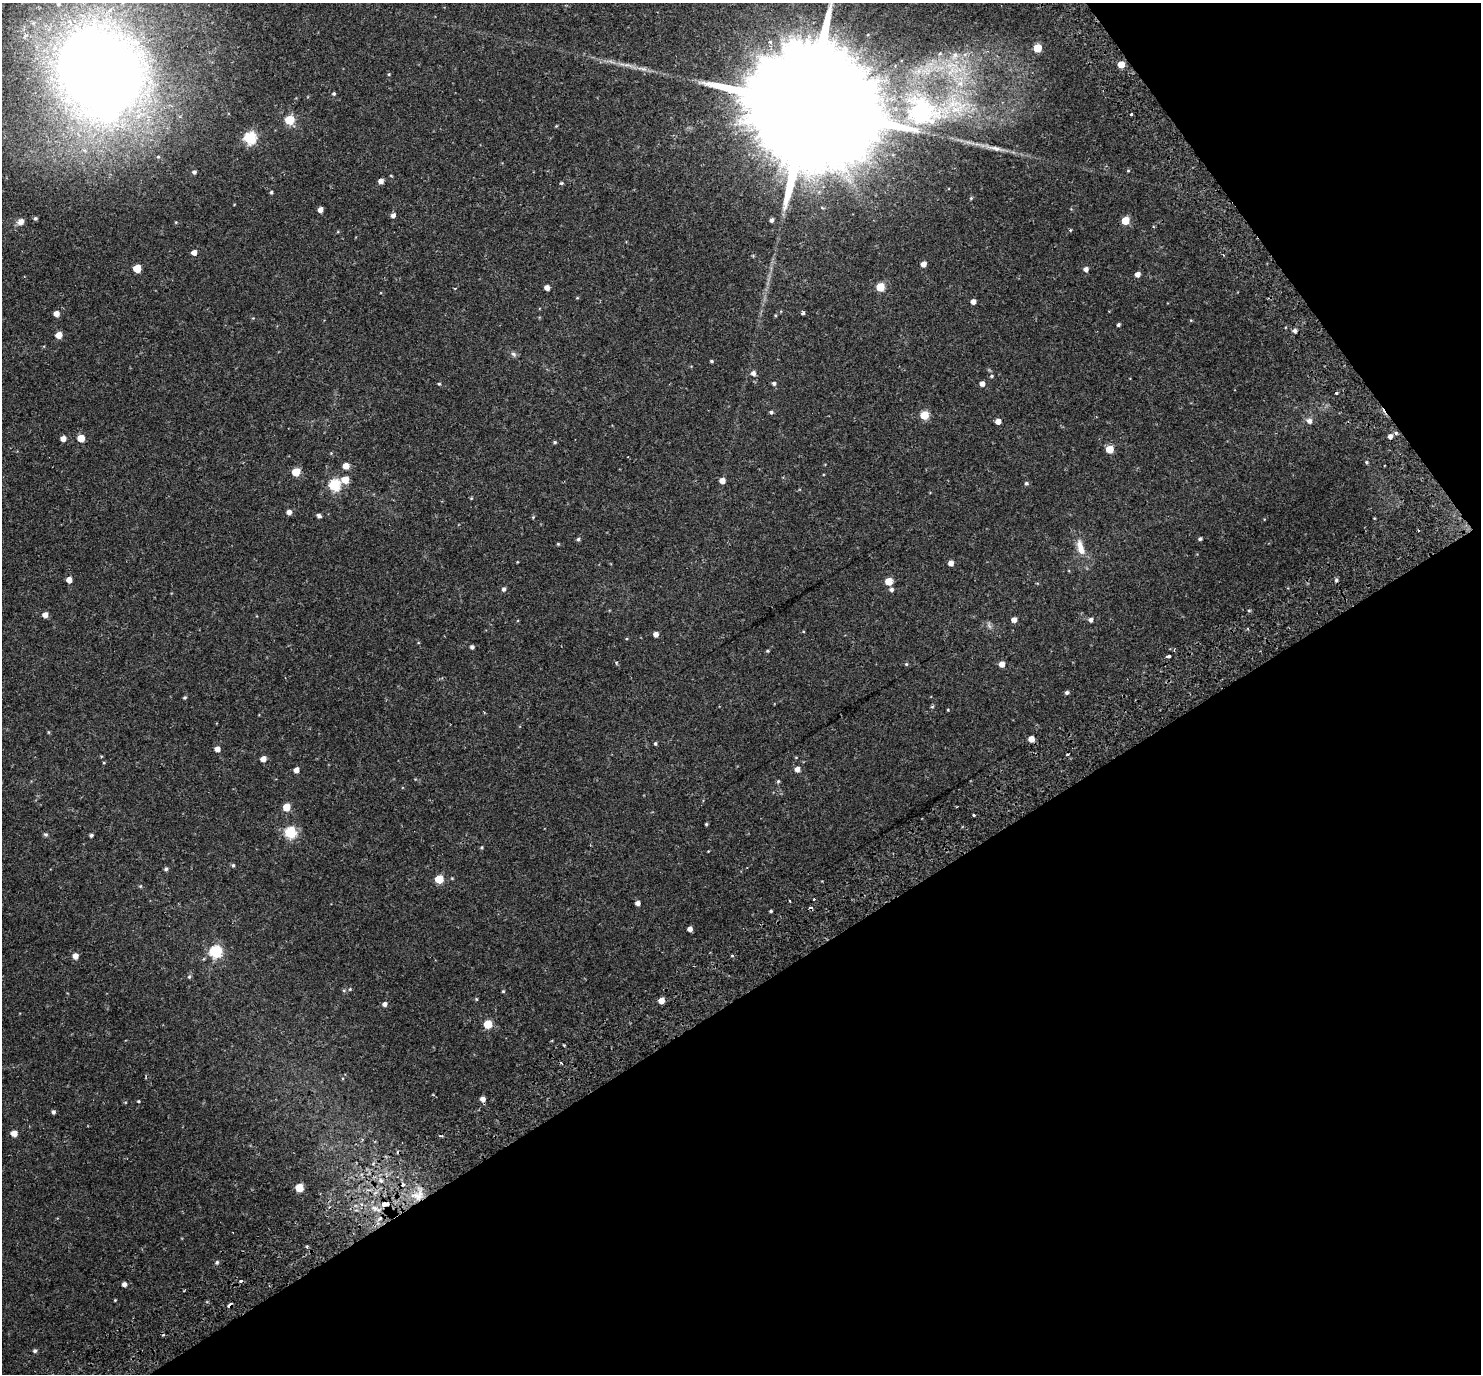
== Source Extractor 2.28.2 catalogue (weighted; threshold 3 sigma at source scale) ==
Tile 12 of 4 x 4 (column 4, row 3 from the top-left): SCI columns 4507-5985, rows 1591-2962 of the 6057 x 5985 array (HDU 1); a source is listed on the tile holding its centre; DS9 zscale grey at full resolution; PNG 1483 x 1376 px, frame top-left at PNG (2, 3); no overlay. Shown black and unused: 33% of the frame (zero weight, under 2 of 3 exposures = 5% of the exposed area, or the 3 px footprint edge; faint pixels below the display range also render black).
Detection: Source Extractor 2.28.2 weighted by HDU 2 'WHT'; one run over the whole footprint, this tile lists its part. Background 0.106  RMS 0.0059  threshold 0.0263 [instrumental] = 3 sigma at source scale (4.5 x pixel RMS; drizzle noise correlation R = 1.50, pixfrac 1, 0.0396/0.0396 arcsec/px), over >= 5 px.
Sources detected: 157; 2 too faint to see at this stretch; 1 inside a brighter object's white glare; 5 cosmic-ray / hot-pixel residue — not listed; the other 149 listed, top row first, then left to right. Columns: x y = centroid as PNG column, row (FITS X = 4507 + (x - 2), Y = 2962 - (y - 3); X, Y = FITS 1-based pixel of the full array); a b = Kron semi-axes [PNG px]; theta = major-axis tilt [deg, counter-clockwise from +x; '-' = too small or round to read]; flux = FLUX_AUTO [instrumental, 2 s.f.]
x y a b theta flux
58 4 8 7 - 2
770 42 6 6 - 1.4
1037 48 5 5 - 19
955 56 15 9 52 6.4
1121 65 5 5 - 8.6
642 69 16 6 -10 3.1
100 70 73 66 -61 890
389 74 4 3 - 0.46
960 83 30 12 -37 17
334 94 4 4 - 0.8
807 107 77 27 32 36000
921 112 23 11 9 200
1131 114 3 3 - 1.4
289 120 5 5 - 30
556 126 4 3 - 0.45
250 138 6 6 - 67
995 148 25 6 -13 4.3
1128 170 5 3 - 0.45
194 172 5 5 - 1.4
391 176 4 3 - 0.42
381 181 5 4 - 3.1
561 183 4 3 - 0.96
271 192 4 4 - 0.87
971 198 5 4 - 0.54
320 210 4 4 - 3
393 215 5 4 - 2.1
35 219 5 4 - 1
772 220 4 3 - 1.5
21 221 8 6 31 3.4
1125 221 5 5 - 15
1070 230 3 3 - 0.7
194 252 5 5 - 3
923 264 5 4 - 3.9
137 268 5 5 - 13
1086 269 5 4 - 2.5
1137 274 5 4 - 3
547 287 4 4 - 3.2
880 287 5 5 - 21
455 288 4 2 - 0.39
577 298 5 3 - 0.42
973 302 4 4 - 3
56 313 5 5 - 3.9
803 313 3 3 - 1.8
775 315 5 3 - 0.51
1118 325 4 3 - 1
1295 331 5 4 - 1.5
59 335 5 5 - 6.7
513 354 9 6 -40 1.3
711 361 4 3 - 0.72
753 373 5 5 - 2.3
992 376 5 3 - 0.66
774 383 5 4 - 1.2
439 384 5 4 - 0.6
982 384 4 4 - 2.9
1337 393 3 3 - 0.55
771 412 5 4 - 1
924 415 5 5 - 20
998 421 4 4 - 3.7
1309 421 7 6 - 2.3
1396 433 5 5 - 0.88
1390 436 5 4 - 2.5
63 438 5 4 - 3.7
81 438 5 5 - 8.8
555 442 4 4 - 0.83
1110 449 5 5 - 13
1366 462 4 3 - 0.58
346 466 5 5 - 5.2
296 472 5 5 - 15
345 480 6 5 - 8.1
722 481 5 5 - 3.8
1026 483 5 5 - 1.1
334 485 6 6 - 54
471 498 4 4 - 0.5
289 512 5 4 - 2.8
319 515 5 4 - 1.4
533 517 4 3 - 0.5
578 539 5 4 - 0.87
1200 539 4 3 - 1.1
558 544 4 4 - 0.54
1080 547 22 9 -74 7.2
517 562 4 2 - 0.34
951 563 4 4 - 3.2
69 580 5 5 - 3.9
1336 580 4 4 - 0.92
889 581 5 5 - 12
504 589 5 5 - 1.3
891 590 5 5 - 1.3
45 615 5 5 - 3.3
1014 620 5 4 - 3
1091 620 5 5 - 1.9
656 634 4 4 - 3.1
472 647 4 4 - 1.4
768 651 5 4 - 0.64
1169 656 3 3 - 2.3
906 664 5 5 - 0.66
1002 664 5 4 - 4.1
1067 692 5 4 - 1.2
185 698 4 4 - 0.71
932 707 5 3 - 0.61
948 710 3 3 - 0.43
48 732 5 3 - 0.51
1031 739 5 5 - 5.9
655 743 5 4 - 0.77
217 749 5 5 - 3.5
263 759 5 4 - 4
104 762 4 3 - 0.48
797 769 5 5 - 3.3
296 770 5 4 - 3.1
778 781 5 4 - 0.66
287 807 5 5 - 10
974 815 3 3 - 0.97
706 824 3 3 - 0.62
290 833 6 6 - 49
46 835 5 5 - 0.98
91 835 4 4 - 1
481 847 4 4 - 0.61
233 865 5 4 - 0.78
166 869 5 4 - 1.1
452 878 4 4 - 0.44
439 879 5 5 - 18
140 886 5 4 - 0.57
638 903 4 4 - 2.3
771 911 3 3 - 0.65
690 929 4 4 - 2.9
215 952 6 6 - 64
732 955 3 3 - 0.95
75 956 5 5 - 3.9
189 977 6 5 - 0.89
350 989 5 4 - 0.59
344 990 5 3 - 0.6
503 991 4 4 - 0.57
476 999 5 4 - 0.5
661 1000 4 4 - 5.6
385 1004 5 5 - 2.1
488 1024 5 5 - 17
564 1045 3 2 - 0.56
561 1063 3 2 - 0.52
483 1099 5 4 - 3.2
138 1101 4 3 - 0.51
53 1112 4 4 - 1.3
14 1133 5 5 - 5.3
299 1188 5 5 - 14
417 1196 17 9 -17 6.8
385 1204 11 7 12 3.7
217 1262 5 5 - 0.92
241 1281 4 3 - 1.1
124 1284 5 5 - 2.1
230 1305 5 3 - 4.1
35 1351 5 5 - 1
Overlapping masked pixels (flux is a lower limit): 5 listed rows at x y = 807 107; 483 1099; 417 1196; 385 1204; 230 1305
Isophote crosses this tile's border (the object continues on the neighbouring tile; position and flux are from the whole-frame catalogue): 3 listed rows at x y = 58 4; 100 70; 807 107